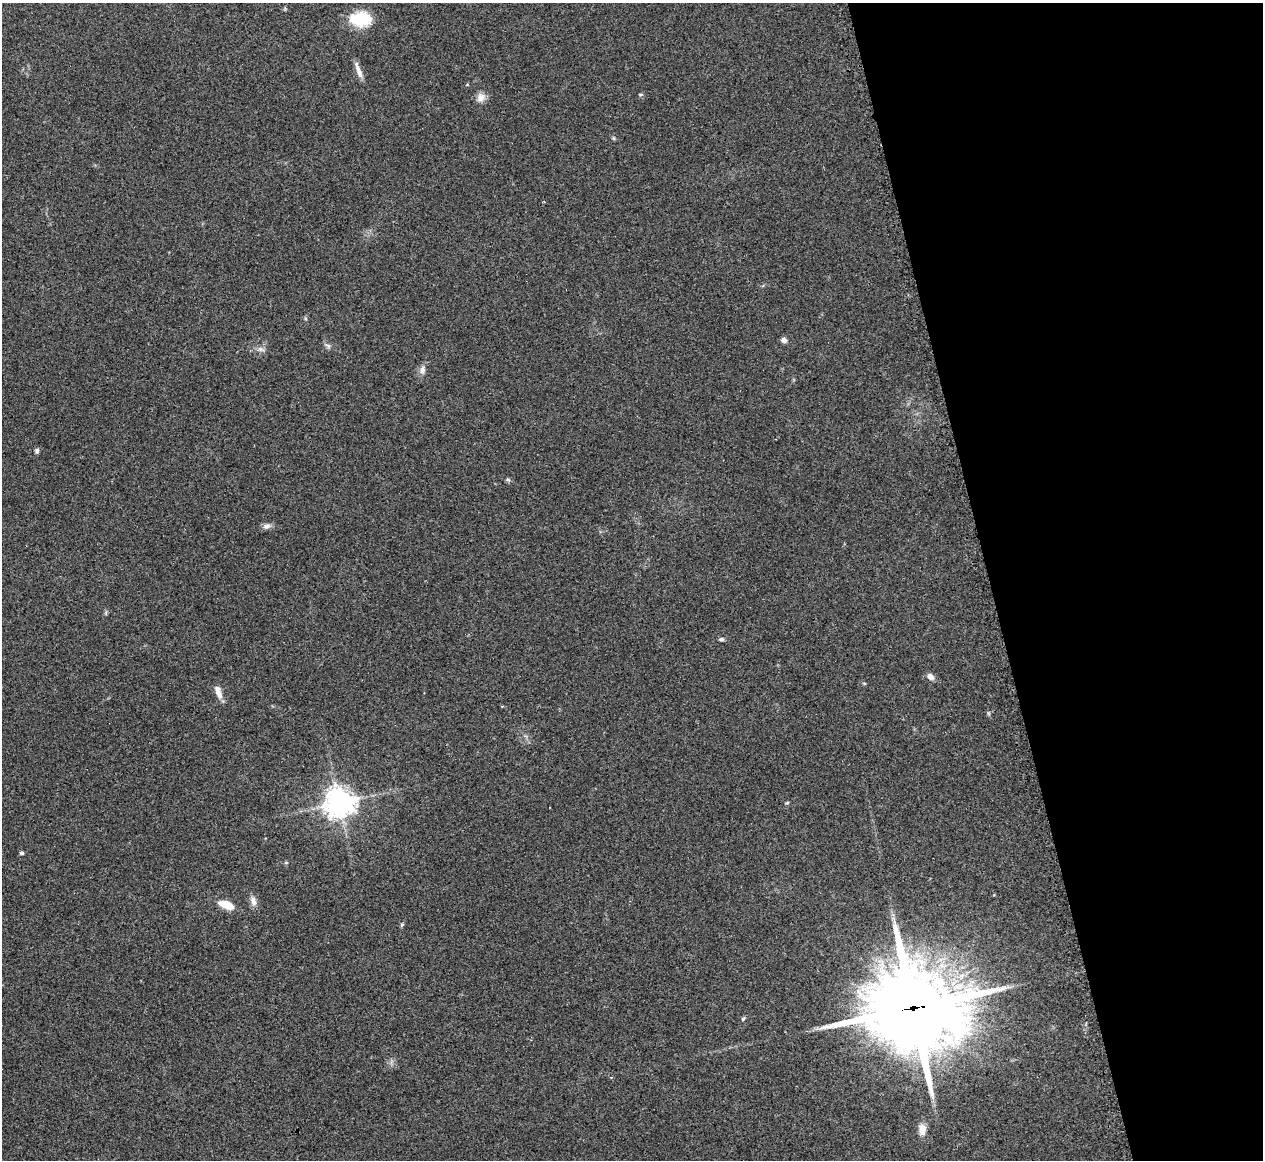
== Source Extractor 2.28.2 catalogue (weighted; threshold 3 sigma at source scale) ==
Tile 12 of 4 x 4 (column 4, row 3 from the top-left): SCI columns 3813-5073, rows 1418-2575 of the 5073 x 5080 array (HDU 1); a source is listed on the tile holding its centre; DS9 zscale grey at full resolution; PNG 1265 x 1162 px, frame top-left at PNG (2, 3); no overlay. Shown black and unused: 22% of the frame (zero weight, under 2 of 3 exposures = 2% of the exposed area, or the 3 px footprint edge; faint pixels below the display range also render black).
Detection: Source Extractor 2.28.2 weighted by HDU 2 'WHT'; one run over the whole footprint, this tile lists its part. Background 0.059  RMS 0.0071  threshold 0.0318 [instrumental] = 3 sigma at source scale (4.5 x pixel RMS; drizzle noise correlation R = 1.50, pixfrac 1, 0.05/0.05 arcsec/px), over >= 5 px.
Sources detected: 30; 2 cosmic-ray / hot-pixel residue — not listed; the other 28 listed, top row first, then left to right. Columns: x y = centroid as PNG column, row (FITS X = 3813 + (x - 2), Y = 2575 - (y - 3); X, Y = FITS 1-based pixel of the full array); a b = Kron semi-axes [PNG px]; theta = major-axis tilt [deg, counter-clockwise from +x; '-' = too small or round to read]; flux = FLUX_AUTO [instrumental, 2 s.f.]
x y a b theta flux
360 19 26 17 -1 24
358 70 24 6 -70 5.3
641 94 7 3 -8 0.8
481 97 13 11 61 4.8
613 138 6 4 -71 0.85
784 340 7 6 - 2.6
327 345 12 5 -34 2
260 349 11 6 -7 2.9
422 370 12 8 87 3.3
37 451 6 5 - 1.6
508 480 6 4 -42 1.1
267 526 12 7 26 2.7
721 639 6 4 0 1.5
930 676 9 7 -39 3.6
864 683 5 3 - 0.73
218 692 18 7 -69 5.5
988 713 6 4 -71 0.91
339 803 9 9 - 930
787 803 6 3 19 0.74
22 853 4 4 - 1.7
286 862 6 4 0 0.83
253 901 14 7 -72 4.2
226 905 12 6 -21 16
402 925 6 4 68 1
913 1008 35 29 1 7900
743 1019 6 4 54 1.1
611 1077 4 3 - 0.74
922 1129 16 9 -89 6.3
Overlapping masked pixels (flux is a lower limit): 1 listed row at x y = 913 1008